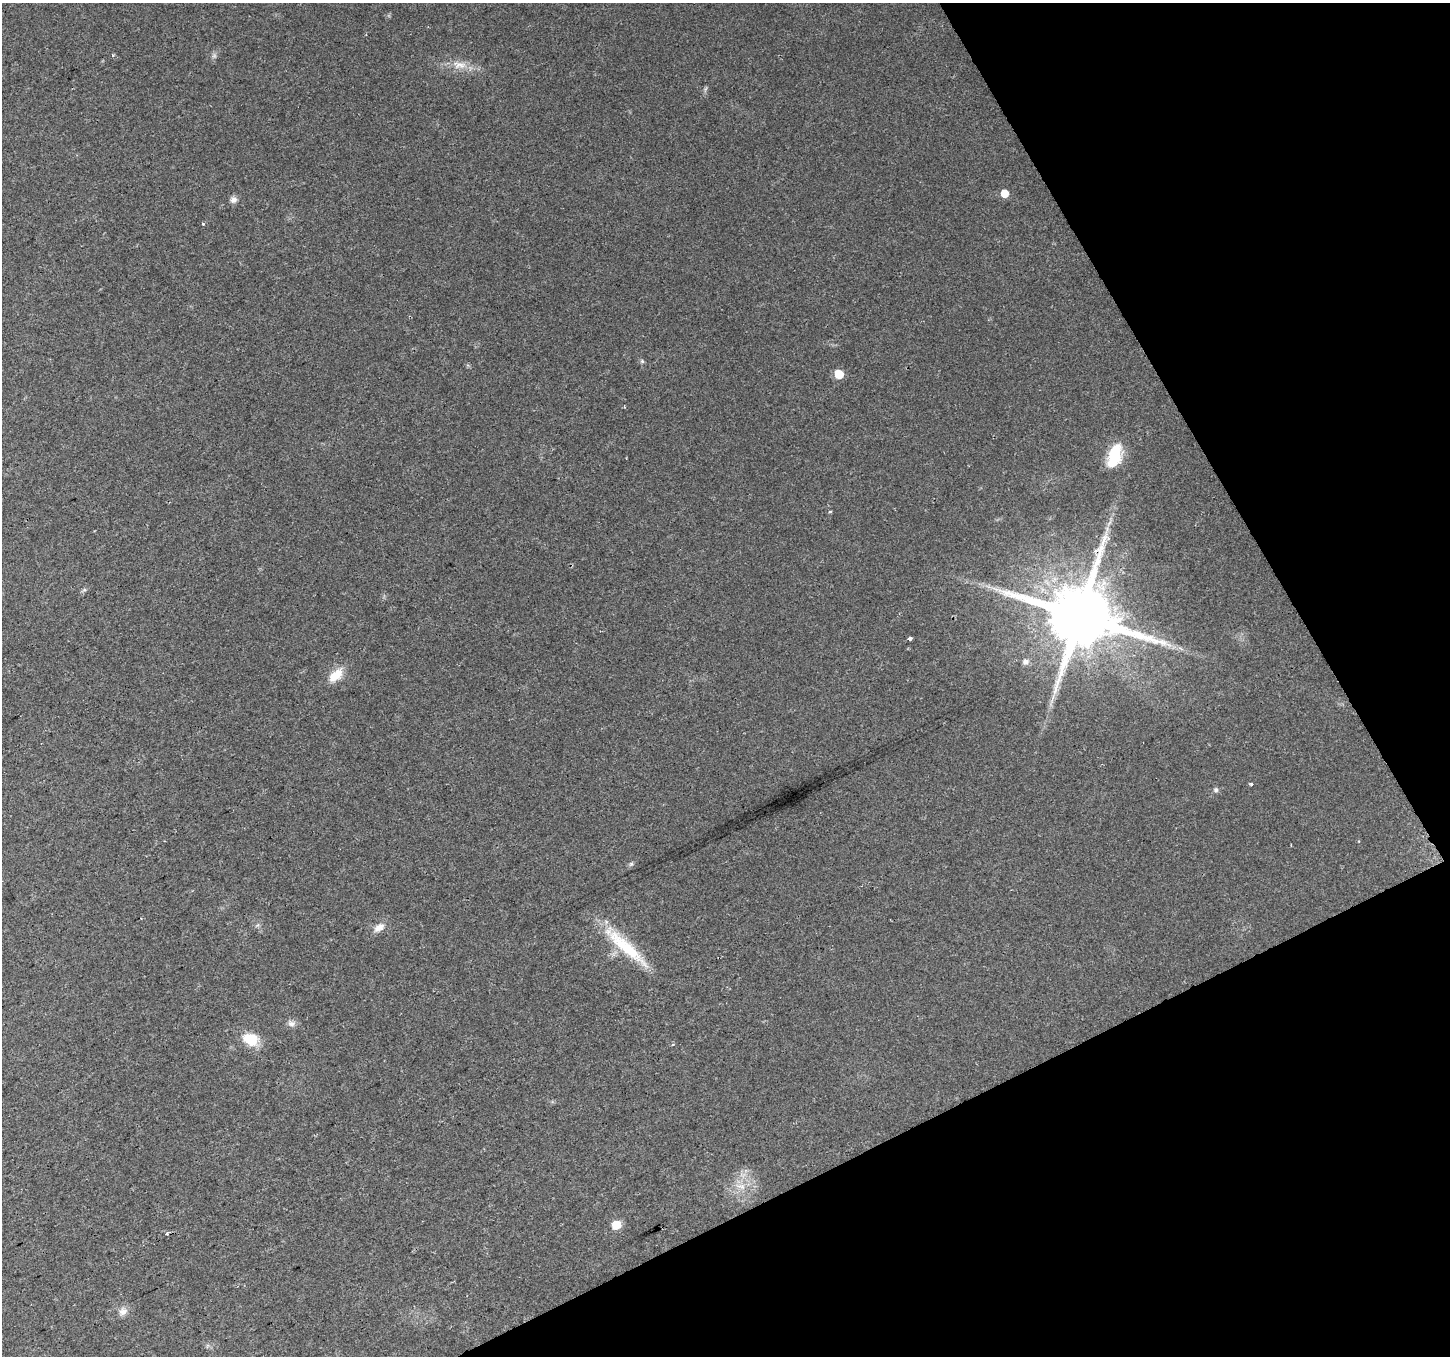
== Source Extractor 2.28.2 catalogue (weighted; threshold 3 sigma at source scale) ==
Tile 12 of 4 x 4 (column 4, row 3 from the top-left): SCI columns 4349-5796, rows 1519-2872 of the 5796 x 5684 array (HDU 1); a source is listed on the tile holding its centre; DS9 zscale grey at full resolution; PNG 1452 x 1358 px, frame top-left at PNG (2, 3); no overlay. Shown black and unused: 24% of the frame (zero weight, under 2 of 3 exposures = <1% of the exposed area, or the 3 px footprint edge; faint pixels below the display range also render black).
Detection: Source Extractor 2.28.2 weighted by HDU 2 'WHT'; one run over the whole footprint, this tile lists its part. Background 0.0248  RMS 0.0039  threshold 0.0177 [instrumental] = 3 sigma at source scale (4.5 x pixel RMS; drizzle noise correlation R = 1.50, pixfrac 1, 0.0396/0.0396 arcsec/px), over >= 5 px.
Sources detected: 28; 1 too faint to see at this stretch — not listed; the other 27 listed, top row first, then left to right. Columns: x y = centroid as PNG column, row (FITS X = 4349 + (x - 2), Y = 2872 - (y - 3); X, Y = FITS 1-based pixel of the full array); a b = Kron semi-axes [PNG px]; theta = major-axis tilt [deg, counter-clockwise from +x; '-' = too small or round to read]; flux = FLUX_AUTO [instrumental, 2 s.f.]
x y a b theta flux
113 55 4 3 - 0.6
459 65 22 10 -6 5.5
1004 193 6 6 - 5.1
234 200 8 8 - 1.7
203 224 4 3 - 0.55
642 361 6 4 -47 0.59
839 374 6 6 - 10
1114 456 28 13 72 15
830 511 4 3 - 0.53
1107 529 7 5 -49 0.97
84 590 6 4 18 0.64
1079 616 20 18 -15 3700
910 638 4 3 - 3.4
1025 661 7 7 - 1.6
335 675 20 11 42 6.7
1251 784 4 3 - 0.59
1216 790 6 6 - 0.91
631 864 6 5 - 0.71
379 927 14 8 29 3.2
625 946 72 13 -42 20
291 1023 11 8 -7 1.8
250 1039 19 14 -26 9.3
673 1044 4 3 - 0.56
741 1187 18 6 -18 3.1
616 1225 6 5 - 13
167 1234 4 4 - 1.1
123 1312 12 10 21 2.5
Overlapping masked pixels (flux is a lower limit): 1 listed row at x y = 1079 616